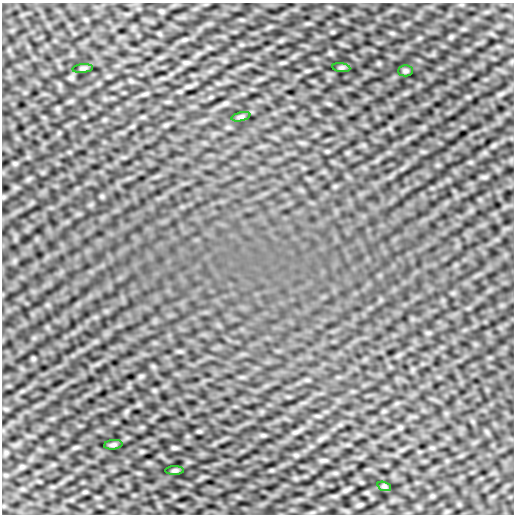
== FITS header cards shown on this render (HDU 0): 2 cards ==
NAXIS1  =                  512
NAXIS2  =                  512

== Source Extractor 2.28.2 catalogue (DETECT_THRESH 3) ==
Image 512 x 512 px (HDU 0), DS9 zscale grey, 1 PNG px = 1 image px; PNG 516 x 516 px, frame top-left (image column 1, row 512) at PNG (2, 3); each listed source drawn as its Kron ellipse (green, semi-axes under 4 px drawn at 4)
Background -0.00305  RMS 0.066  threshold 0.198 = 3 sigma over >= 5 px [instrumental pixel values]
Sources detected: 7; all 7 listed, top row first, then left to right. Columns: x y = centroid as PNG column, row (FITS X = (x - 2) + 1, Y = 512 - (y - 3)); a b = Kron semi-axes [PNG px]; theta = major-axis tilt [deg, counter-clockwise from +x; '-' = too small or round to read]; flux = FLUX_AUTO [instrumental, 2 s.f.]
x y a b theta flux
83 68 10 4 5 7.4
341 68 9 4 -8 7.5
406 71 7 5 0 7.5
241 117 10 4 13 8.2
113 445 9 5 7 7.6
175 471 9 4 0 6.9
384 486 7 4 -18 7.2